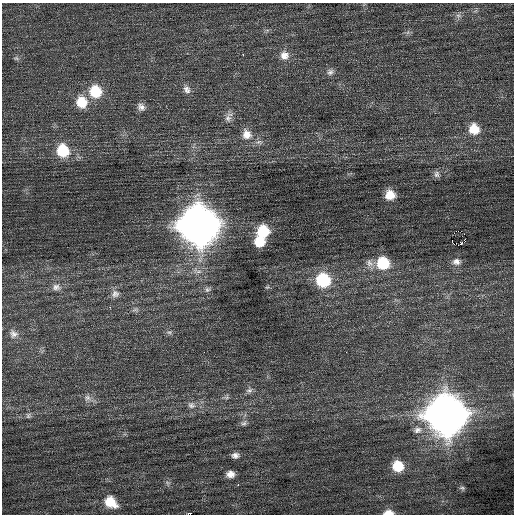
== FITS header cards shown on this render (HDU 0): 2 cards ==
NAXIS1  =                  512 / Axis length
NAXIS2  =                  512 / Axis length

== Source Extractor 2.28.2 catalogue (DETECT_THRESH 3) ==
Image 512 x 512 px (HDU 0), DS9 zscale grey, 1 PNG px = 1 image px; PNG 516 x 516 px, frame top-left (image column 1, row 512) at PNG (2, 3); no overlay
Background 0.182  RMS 0.71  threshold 2.12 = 3 sigma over >= 5 px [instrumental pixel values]
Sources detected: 51; all 51 listed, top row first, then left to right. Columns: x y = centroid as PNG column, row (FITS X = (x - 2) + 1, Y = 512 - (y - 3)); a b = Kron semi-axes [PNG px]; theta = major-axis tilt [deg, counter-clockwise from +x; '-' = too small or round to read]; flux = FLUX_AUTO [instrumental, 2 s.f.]
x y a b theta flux
458 16 8 6 -8 160
408 32 7 4 71 97
243 54 3 2 - 170
284 55 12 12 - 460
16 58 7 5 -7 96
330 72 10 8 22 210
187 89 13 9 -58 270
95 91 14 13 - 1400
82 102 14 13 - 1000
141 107 10 9 - 250
228 118 11 9 -81 270
474 129 13 12 - 860
247 134 15 13 -65 580
259 142 9 6 -1 180
63 151 14 12 -64 1600
436 174 10 8 89 180
390 195 11 10 - 740
199 225 17 16 - 110000
263 231 12 12 - 1600
458 231 2 2 - 1000
259 242 11 10 - 920
458 245 4 2 - 580
456 262 11 9 1 280
369 263 12 10 -51 300
383 263 14 13 - 1700
323 280 14 13 - 2600
56 287 11 9 -6 270
267 287 7 4 43 69
207 289 9 7 23 150
115 294 12 11 - 300
110 307 2 2 - 390
135 310 10 6 7 140
169 332 9 5 7 130
13 334 11 10 - 240
346 352 3 2 - 47
249 390 10 7 19 170
226 397 8 6 44 120
87 398 11 9 -25 280
191 405 12 9 -26 290
446 415 17 16 - 110000
28 416 8 7 - 120
244 423 9 7 33 160
417 430 12 9 21 300
235 455 9 6 6 220
398 466 12 11 - 1000
230 474 9 7 0 340
167 483 8 6 -36 130
238 485 3 2 - 540
462 488 9 6 -24 110
111 502 14 11 -41 1000
388 513 11 6 2 400
At the frame edge (FLAGS 8, measured only in part): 1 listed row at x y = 388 513